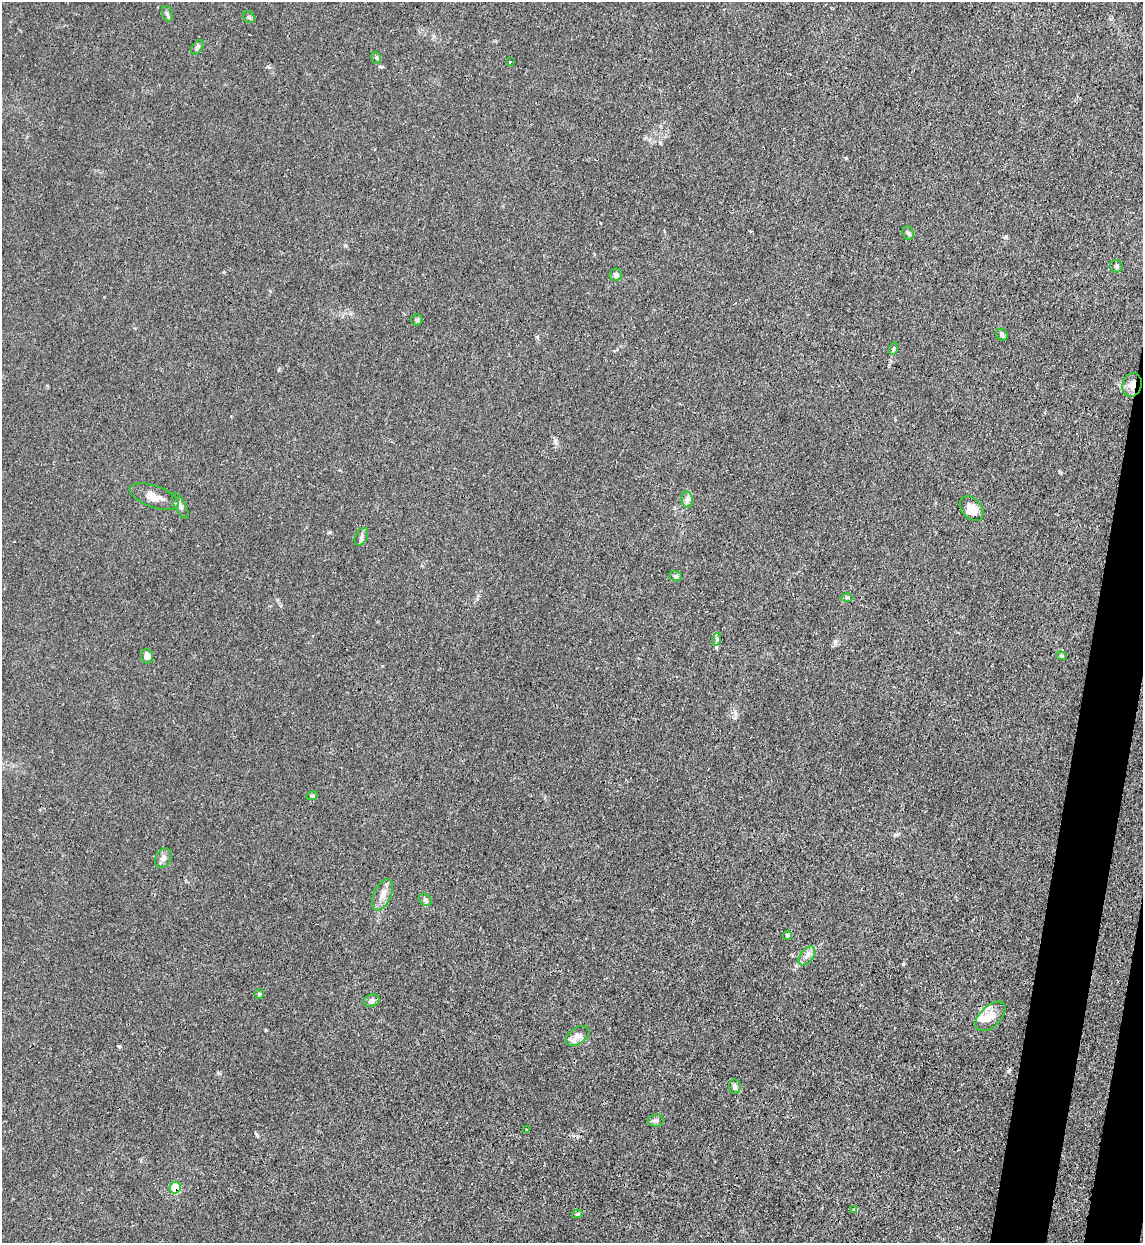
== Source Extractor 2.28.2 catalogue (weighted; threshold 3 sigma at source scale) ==
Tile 6 of 4 x 4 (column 2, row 2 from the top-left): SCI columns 1470-2610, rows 2508-3748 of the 5101 x 5011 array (HDU 1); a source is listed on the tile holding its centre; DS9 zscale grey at full resolution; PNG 1145 x 1245 px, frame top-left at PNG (2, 2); each listed source drawn as its Kron ellipse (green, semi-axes under 4 px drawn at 4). Shown black and unused: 4% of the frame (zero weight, under 3 of 4 exposures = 7% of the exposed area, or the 3 px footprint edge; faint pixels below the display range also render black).
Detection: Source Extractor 2.28.2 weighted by HDU 2 'WHT'; one run over the whole footprint, this tile lists its part. Background 0.0171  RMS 0.0027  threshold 0.0122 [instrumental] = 3 sigma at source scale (4.5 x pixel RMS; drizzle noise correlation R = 1.50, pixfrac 1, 0.05/0.05 arcsec/px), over >= 5 px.
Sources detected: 42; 1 cosmic-ray / hot-pixel residue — neither listed nor drawn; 3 inside a brighter listed object's ellipse — not listed separately; the other 38 listed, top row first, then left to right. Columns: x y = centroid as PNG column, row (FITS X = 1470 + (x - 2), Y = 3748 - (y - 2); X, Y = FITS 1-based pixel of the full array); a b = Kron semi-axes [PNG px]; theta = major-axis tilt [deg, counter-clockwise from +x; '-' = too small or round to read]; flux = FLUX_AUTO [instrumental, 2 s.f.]
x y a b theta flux
167 14 8 5 -70 0.52
249 17 6 5 - 0.44
197 47 8 5 53 0.61
376 58 6 4 -69 0.42
510 62 3 2 - 0.19
908 233 7 5 -71 0.67
1116 266 6 6 - 0.6
616 275 6 6 - 0.86
417 320 5 5 - 0.5
1002 335 6 5 - 0.76
893 349 6 4 72 0.39
1132 385 12 9 74 2.3
154 497 25 10 -19 3.3
687 499 8 5 -80 0.86
180 506 14 5 -62 0.87
972 509 14 10 -50 3.2
361 537 9 6 63 0.83
676 576 6 5 - 0.45
847 597 6 4 -1 0.4
717 639 6 4 72 0.45
147 656 7 6 - 1.2
1061 656 5 4 - 0.34
312 796 6 3 16 0.31
163 858 10 7 59 1.3
382 895 17 8 67 2.4
425 900 7 5 -44 0.6
787 935 5 4 - 0.66
807 956 11 6 54 1.3
259 994 4 4 - 0.28
372 1001 8 6 21 1.3
990 1016 18 10 43 3
577 1036 13 8 33 1.7
735 1087 7 5 -84 0.84
656 1120 8 6 7 0.73
527 1130 3 3 - 0.27
175 1188 6 5 - 10
854 1209 4 3 - 1.1
577 1214 5 4 - 0.48
Overlapping masked pixels (flux is a lower limit): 2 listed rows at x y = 1132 385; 175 1188
Unlisted compact peaks at least as high as the median listed source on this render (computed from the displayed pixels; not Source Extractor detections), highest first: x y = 119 1046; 330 532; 1009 1071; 846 158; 835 642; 381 67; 257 1135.